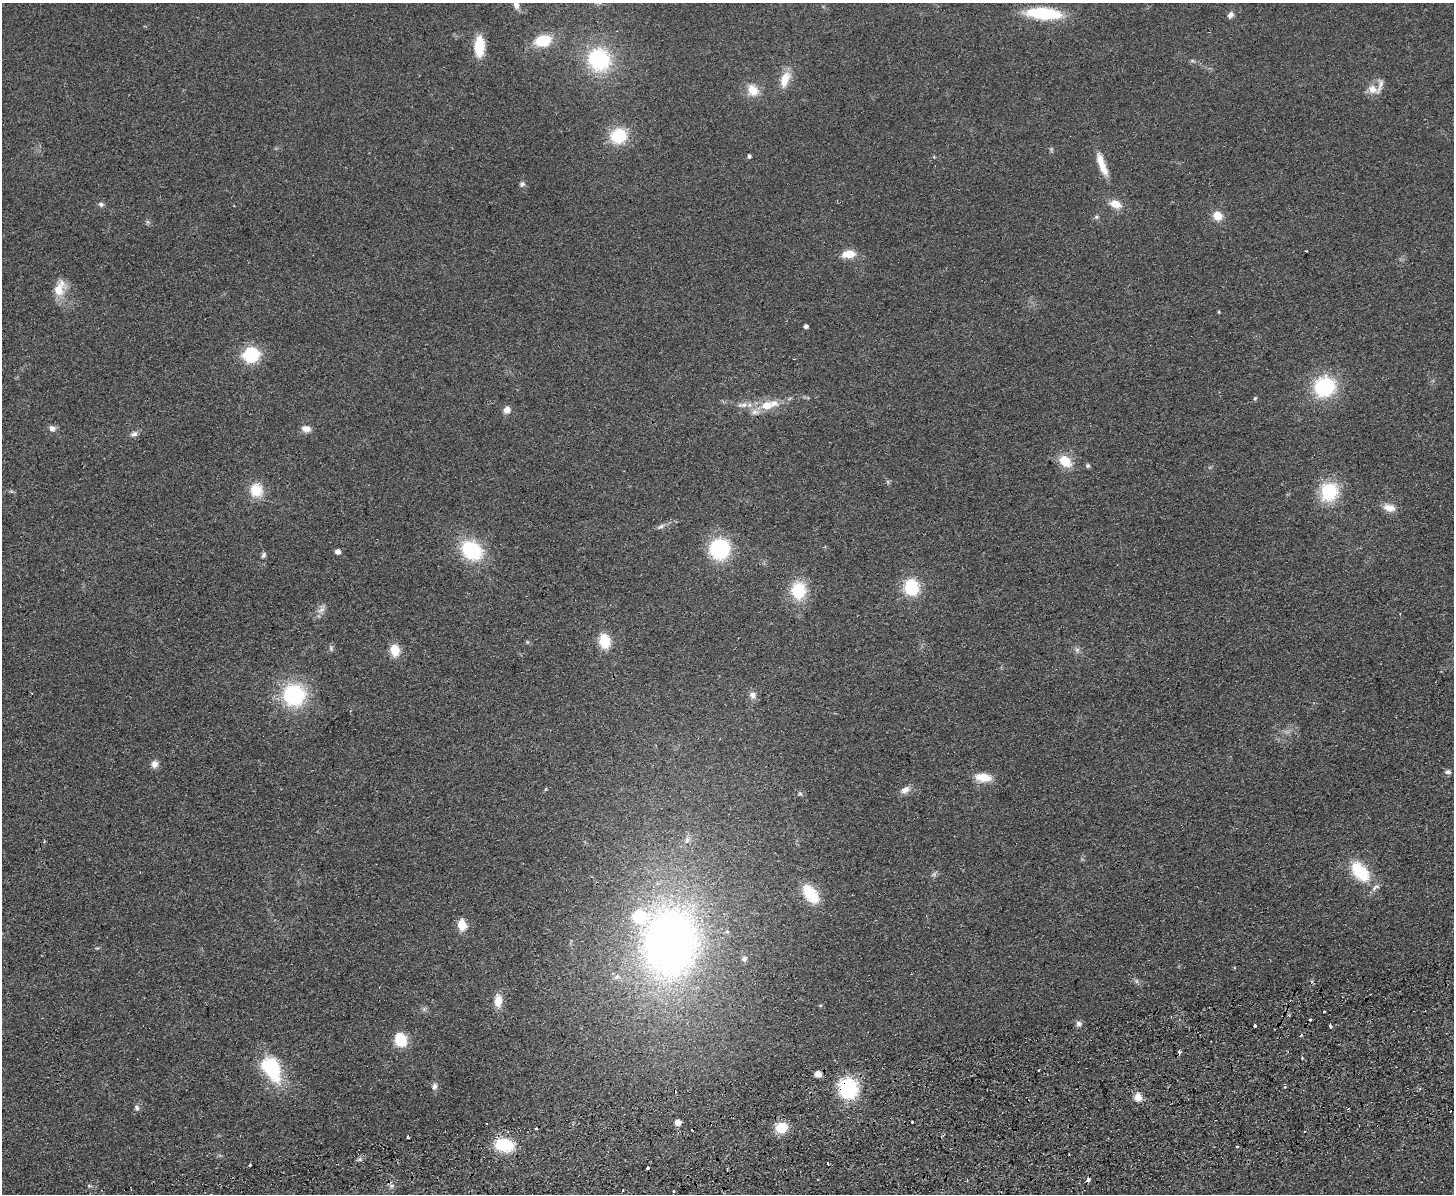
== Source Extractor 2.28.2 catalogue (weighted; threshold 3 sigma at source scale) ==
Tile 5 of 3 x 4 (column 2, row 2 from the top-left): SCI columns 1711-3162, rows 2439-3630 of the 4762 x 4877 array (HDU 1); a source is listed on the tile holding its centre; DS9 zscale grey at full resolution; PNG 1456 x 1196 px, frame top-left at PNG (2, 3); no overlay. Shown black and unused: <1% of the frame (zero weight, under 2 of 3 exposures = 3% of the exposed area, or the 3 px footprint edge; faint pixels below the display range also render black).
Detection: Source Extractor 2.28.2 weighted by HDU 2 'WHT'; one run over the whole footprint, this tile lists its part. Background 0.084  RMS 0.0092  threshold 0.0414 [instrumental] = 3 sigma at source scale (4.5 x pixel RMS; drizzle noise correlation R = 1.50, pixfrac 1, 0.05/0.05 arcsec/px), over >= 5 px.
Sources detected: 104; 1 too faint to see at this stretch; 13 cosmic-ray / hot-pixel residue — not listed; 3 inside a brighter listed object's ellipse — not listed separately; the other 87 listed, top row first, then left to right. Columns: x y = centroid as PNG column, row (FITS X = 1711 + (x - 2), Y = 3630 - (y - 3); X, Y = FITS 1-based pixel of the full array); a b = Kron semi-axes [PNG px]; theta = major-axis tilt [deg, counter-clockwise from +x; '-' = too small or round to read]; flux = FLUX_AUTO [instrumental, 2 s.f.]
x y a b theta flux
516 5 10 7 -77 4.8
1043 13 28 9 -4 72
1230 15 8 6 50 3.7
543 41 13 10 12 34
479 46 21 10 89 26
599 60 21 19 -48 81
785 79 20 10 69 15
1372 89 13 10 -36 8.6
753 90 14 11 -55 14
618 136 14 13 - 39
749 156 4 4 - 1.8
1102 164 33 8 -69 15
522 184 7 6 - 2.2
101 204 7 6 - 2.3
1115 204 13 9 -21 11
1217 216 10 9 - 12
1096 217 6 5 - 1.7
148 222 6 4 -17 1.5
1306 251 3 2 - 0.76
849 254 15 9 5 13
59 290 19 15 62 15
1219 312 3 3 - 0.85
805 326 4 4 - 2.7
251 354 7 6 - 210
1325 387 18 16 28 74
1255 398 6 5 - 1.2
743 405 18 7 5 7
766 406 12 9 15 15
507 410 8 7 - 5.9
755 412 12 8 -4 5.7
52 428 8 7 - 4.2
306 429 11 7 -9 6.2
134 434 10 7 22 3.5
1065 461 16 11 -38 18
1087 466 5 5 - 2.1
888 482 6 4 -71 1.3
256 490 16 15 - 19
1329 492 21 18 75 44
1389 508 15 9 -16 9
661 526 11 5 29 3
719 549 16 15 - 87
472 550 21 16 -35 61
337 552 4 4 - 5.5
263 555 7 5 66 2.3
911 587 15 13 -74 41
799 590 16 13 -85 39
321 610 12 7 31 4.6
604 641 15 11 -80 21
527 642 6 4 -90 1.1
331 648 7 6 - 2
395 650 12 9 -81 16
1077 650 7 7 - 2.6
294 695 19 19 - 89
753 695 10 8 -57 4.7
154 764 10 8 73 5
1448 772 8 6 -3 2.3
983 777 18 10 -8 15
905 790 14 8 27 5.7
800 794 6 4 -2 1.4
687 840 11 6 75 4.1
1360 871 25 14 -48 41
934 874 7 4 72 1.8
810 893 19 10 -52 40
462 925 10 8 -83 16
670 943 72 56 85 540
744 959 8 7 - 2.5
498 1001 16 9 90 11
1079 1024 8 7 - 3.1
1255 1025 3 3 - 9.8
1330 1026 4 3 - 4.5
400 1040 11 9 -70 32
271 1068 28 17 -60 62
818 1074 6 5 - 8
434 1086 9 7 61 3
848 1088 17 15 -76 76
1138 1097 11 9 -66 7.5
137 1107 9 5 -60 2.3
912 1122 3 3 - 1.1
487 1123 3 2 - 0.88
678 1123 6 5 - 6
781 1127 10 9 - 26
504 1145 17 11 -8 44
1237 1146 3 3 - 1.7
647 1168 3 3 - 3.7
1088 1179 4 3 - 5.3
89 1186 6 4 -18 1.2
673 1191 3 2 - 0.96
Overlapping masked pixels (flux is a lower limit): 2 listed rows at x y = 848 1088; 1088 1179
Isophote crosses this tile's border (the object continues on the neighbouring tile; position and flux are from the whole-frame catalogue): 1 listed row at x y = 516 5